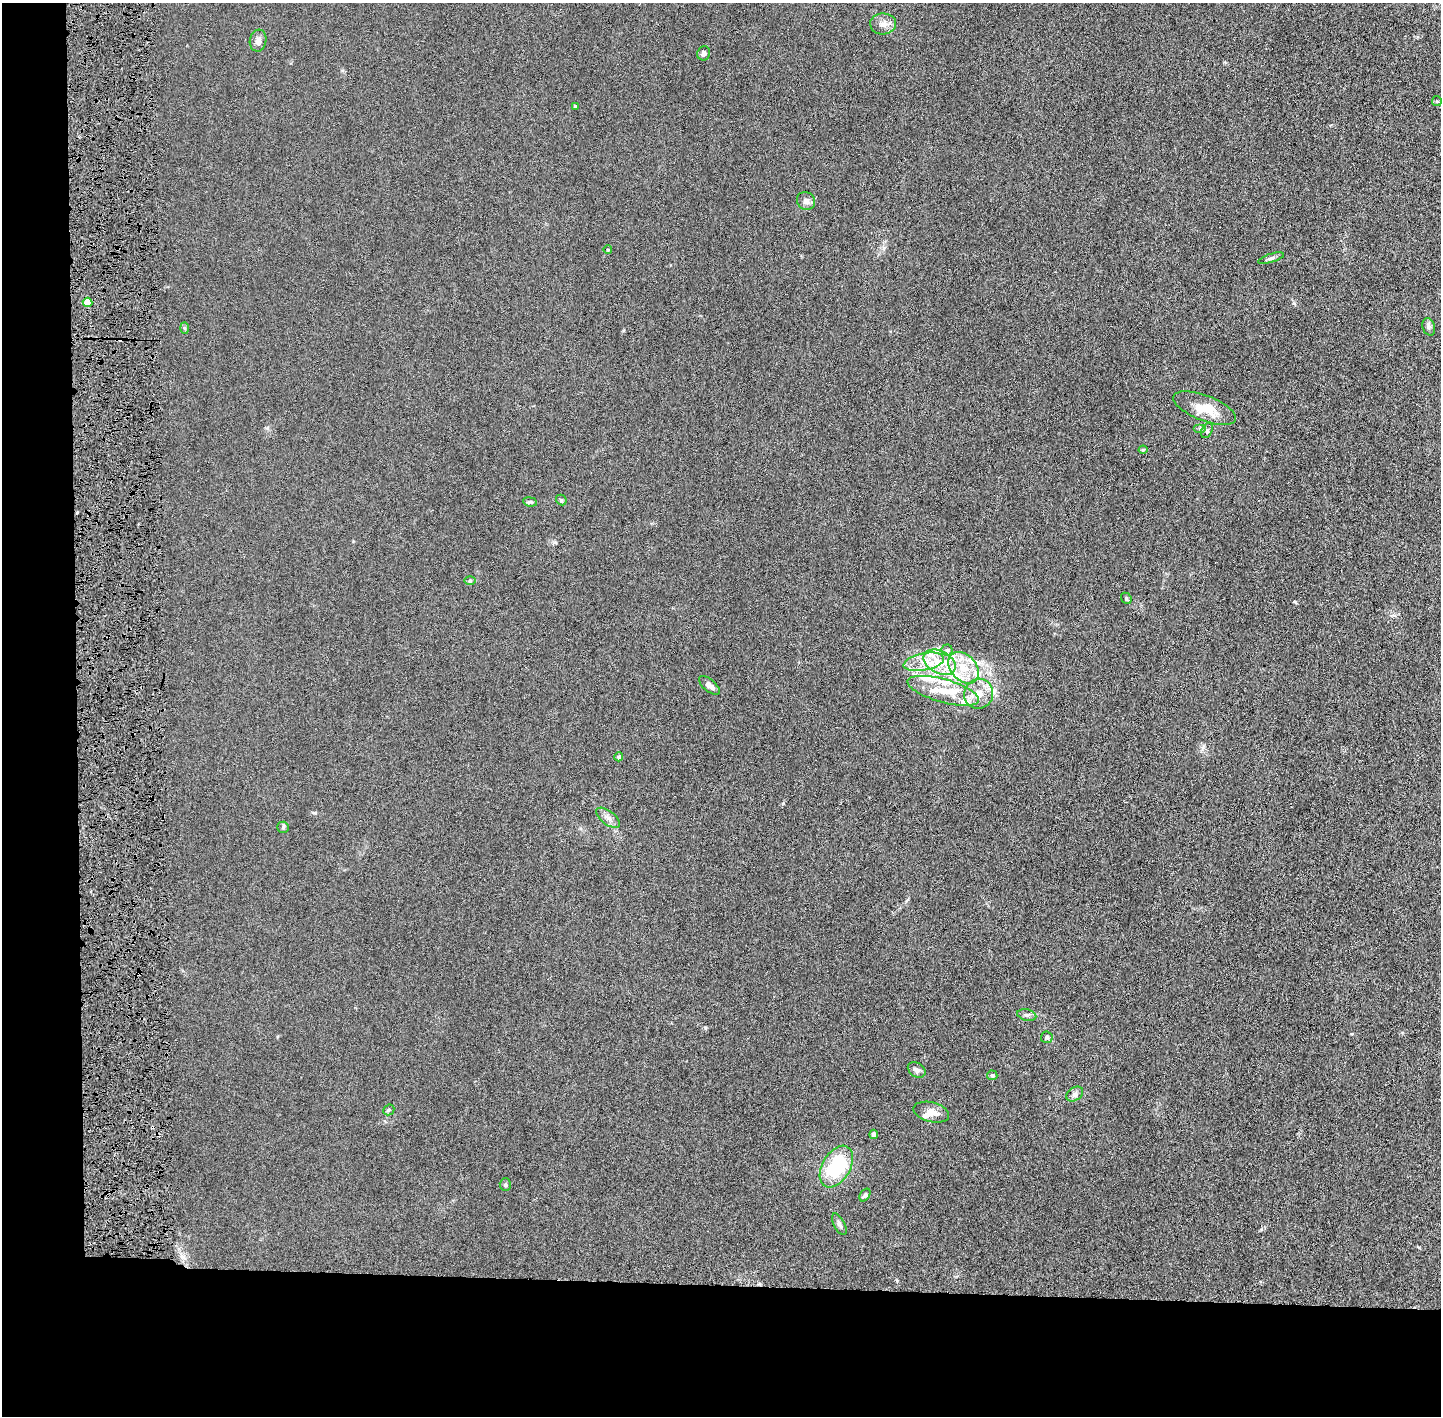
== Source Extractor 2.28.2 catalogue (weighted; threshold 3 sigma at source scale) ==
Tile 7 of 3 x 3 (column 1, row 3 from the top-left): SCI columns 31-1469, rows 7-1420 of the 4376 x 4256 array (HDU 1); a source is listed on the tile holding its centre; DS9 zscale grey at full resolution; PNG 1443 x 1418 px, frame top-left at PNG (2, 3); each listed source drawn as its Kron ellipse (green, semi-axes under 4 px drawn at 4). Shown black and unused: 14% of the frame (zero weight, under 4 of 8 exposures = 1% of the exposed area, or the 3 px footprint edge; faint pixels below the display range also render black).
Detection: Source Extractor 2.28.2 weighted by HDU 2 'WHT'; one run over the whole footprint, this tile lists its part. Background 0.0134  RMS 0.0044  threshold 0.0178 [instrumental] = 3 sigma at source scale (4.09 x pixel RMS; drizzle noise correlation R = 1.36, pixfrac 0.8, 0.05/0.05 arcsec/px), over >= 5 px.
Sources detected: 56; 1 inside a brighter object's white glare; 2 cosmic-ray / hot-pixel residue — neither listed nor drawn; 12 inside a brighter listed object's ellipse — not listed separately; the other 41 listed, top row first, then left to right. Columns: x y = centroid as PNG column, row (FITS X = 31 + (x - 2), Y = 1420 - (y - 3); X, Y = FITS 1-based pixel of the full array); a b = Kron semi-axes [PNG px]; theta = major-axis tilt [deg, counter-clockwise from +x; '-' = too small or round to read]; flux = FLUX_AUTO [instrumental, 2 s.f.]
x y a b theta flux
883 24 13 10 1 3.1
258 41 11 8 81 2
704 53 7 6 - 1.3
1437 101 5 5 - 0.47
575 106 3 3 - 0.4
806 201 9 8 - 1.9
608 250 4 3 - 0.27
1271 258 13 4 18 1
88 302 5 4 - 10
1429 327 9 6 -72 1.1
184 328 6 4 -88 0.55
1205 408 33 12 -21 9.7
1200 428 6 4 0 0.72
1207 430 8 5 63 0.85
1143 450 4 4 - 0.43
561 500 6 4 -47 0.57
530 502 7 4 -7 0.78
470 581 6 4 0 0.6
1126 598 6 4 -48 0.57
947 650 5 5 - 0.76
924 662 20 8 11 6.1
939 662 17 11 -27 8.1
964 668 18 13 -47 8.4
709 685 12 6 -39 2.3
943 691 37 11 -15 11
979 694 15 14 - 6.2
619 757 4 4 - 0.91
608 818 14 6 -38 2.1
283 827 6 5 - 0.67
1027 1015 10 5 -15 1.1
1047 1037 6 5 - 0.8
917 1070 9 7 -34 1.5
992 1075 5 4 - 0.53
1075 1094 9 6 34 1.3
389 1110 6 5 - 0.56
931 1112 18 10 -14 3.8
874 1134 5 4 - 1.3
836 1167 23 14 59 28
505 1185 6 5 - 0.73
865 1195 7 4 56 0.8
839 1224 12 5 -62 1.3
Overlapping masked pixels (flux is a lower limit): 1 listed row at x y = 88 302
Unlisted compact peaks at least as high as the median listed source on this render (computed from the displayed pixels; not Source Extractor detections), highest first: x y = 315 813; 1294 303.